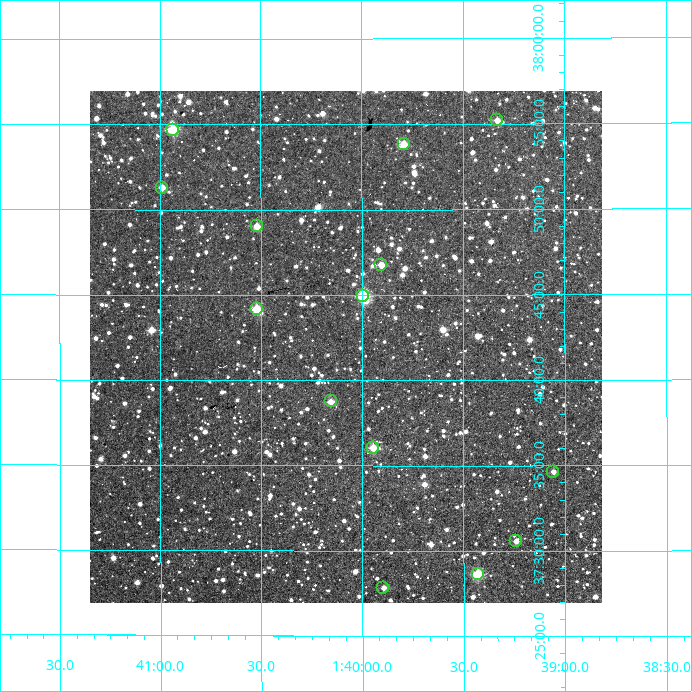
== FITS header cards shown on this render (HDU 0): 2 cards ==
NAXIS1  =                  512
NAXIS2  =                  512

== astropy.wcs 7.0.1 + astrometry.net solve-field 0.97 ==
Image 512 x 512 px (HDU 0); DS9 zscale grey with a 90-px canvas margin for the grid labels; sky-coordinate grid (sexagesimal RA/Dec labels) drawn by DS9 from the SOLVED WCS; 14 Tycho-2 reference stars matched to detected sources circled (green)
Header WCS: RA---TAN/DEC--TAN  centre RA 01:40:05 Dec +37:42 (25.02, +37.70 deg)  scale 3.52 arcsec/px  FOV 30.0' x 30.0'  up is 0 deg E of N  parity normal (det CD < 0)
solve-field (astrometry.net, Tycho-2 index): VERIFIED the header's WCS against the Tycho-2 star catalogue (verified at 2 index scales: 8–14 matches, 0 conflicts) and refined it, rather than solving blind
Solved WCS: RA---TAN-SIP/DEC--TAN-SIP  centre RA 01:40:05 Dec +37:42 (25.02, +37.70 deg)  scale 3.52 arcsec/px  FOV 30.1' x 30.0'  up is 0 deg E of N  parity normal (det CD < 0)
The solver's refit moves the header's centre by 1.2 arcsec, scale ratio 1.002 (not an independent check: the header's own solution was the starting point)
Tycho-2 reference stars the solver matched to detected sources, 14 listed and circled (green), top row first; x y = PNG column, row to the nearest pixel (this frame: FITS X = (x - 90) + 1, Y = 512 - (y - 91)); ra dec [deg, ICRS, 3 dp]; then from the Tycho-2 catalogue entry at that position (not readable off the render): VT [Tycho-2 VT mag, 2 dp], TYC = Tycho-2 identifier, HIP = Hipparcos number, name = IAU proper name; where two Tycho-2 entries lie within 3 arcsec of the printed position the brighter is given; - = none
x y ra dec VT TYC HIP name
497 120 24.833 +37.920 11.72 2814-1587-1 - -
173 130 25.233 +37.911 10.40 2815-1639-1 - -
404 144 24.948 +37.897 11.16 2814-912-1 - -
162 188 25.247 +37.855 12.08 2815-1552-1 - -
257 226 25.130 +37.817 11.86 2815-1382-1 - -
381 265 24.976 +37.779 11.60 2814-1312-1 - -
363 296 24.998 +37.749 9.64 2814-1147-1 - -
257 309 25.130 +37.736 11.25 2815-1161-1 - -
331 401 25.038 +37.646 11.72 2815-1376-1 - -
373 448 24.986 +37.601 11.08 2814-1611-1 - -
553 472 24.764 +37.577 12.47 2814-1679-1 - -
516 541 24.810 +37.509 12.25 2814-1847-1 - -
478 574 24.857 +37.477 10.03 2306-26-1 - -
383 588 24.974 +37.464 12.27 2306-1462-1 - -